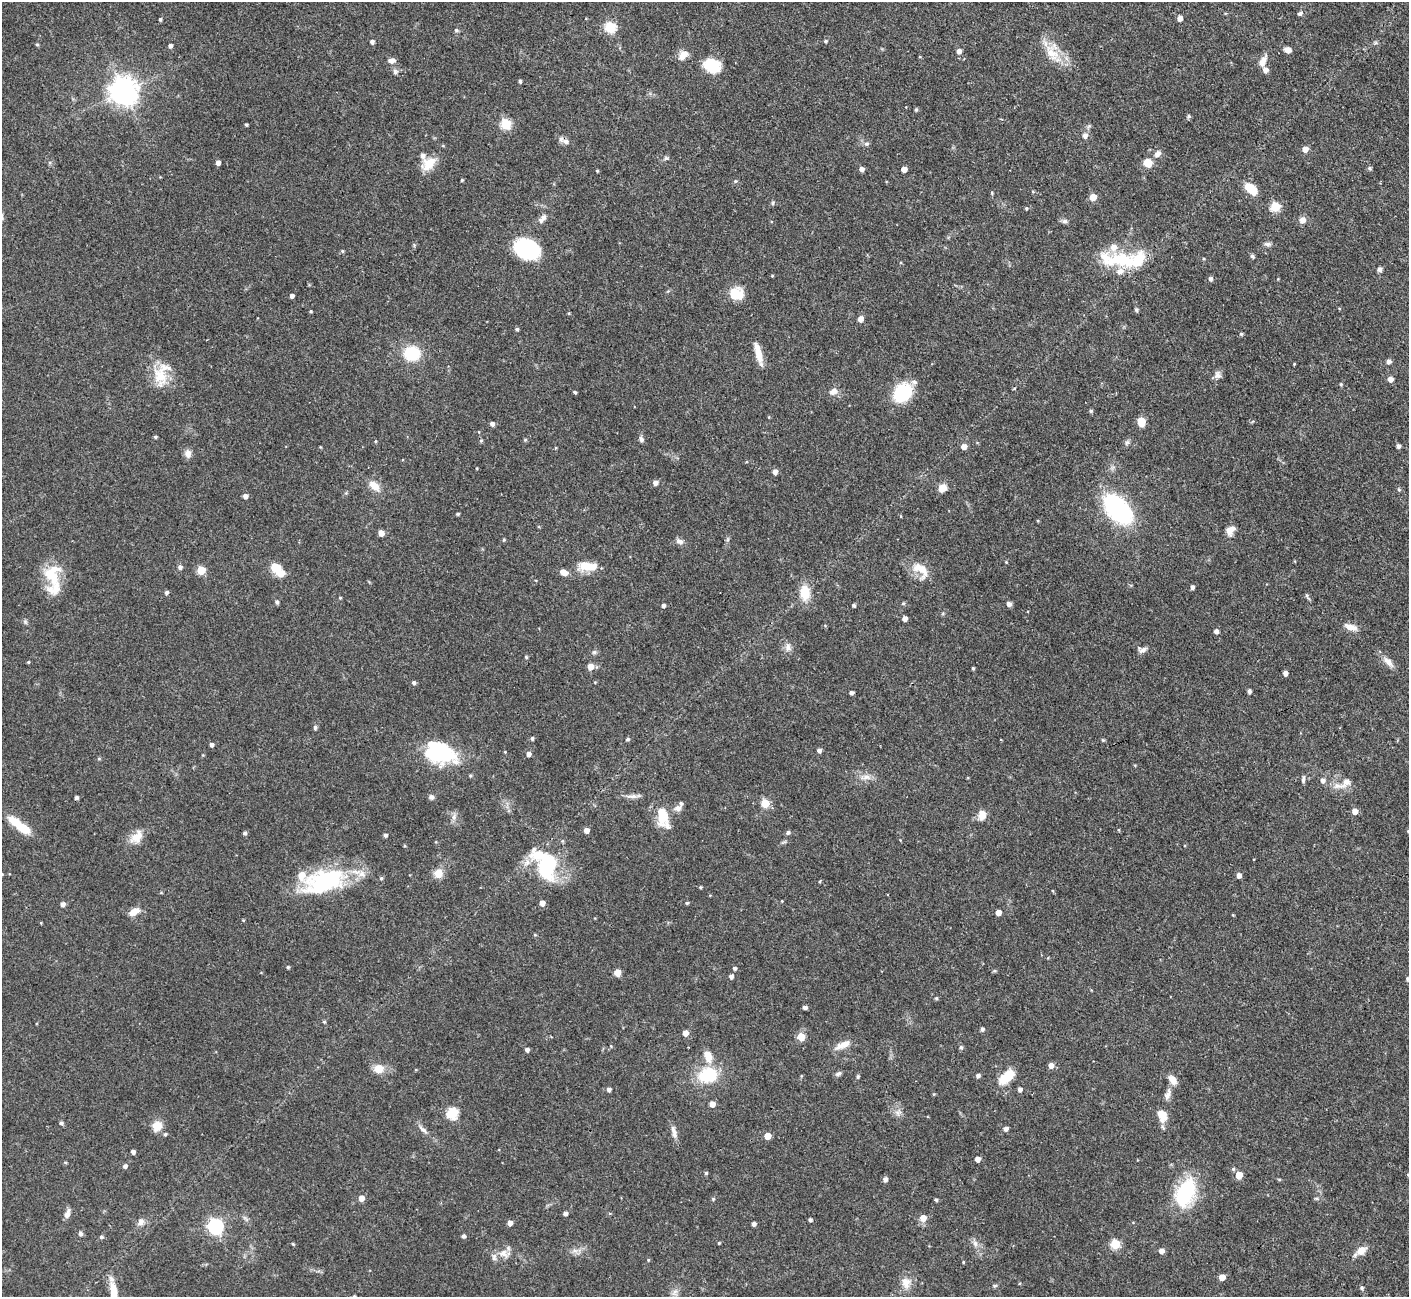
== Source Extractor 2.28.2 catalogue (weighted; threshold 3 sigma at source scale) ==
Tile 10 of 4 x 4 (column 2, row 3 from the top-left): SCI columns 1409-2815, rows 1450-2744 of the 5629 x 5618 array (HDU 1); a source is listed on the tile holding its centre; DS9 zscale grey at full resolution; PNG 1411 x 1299 px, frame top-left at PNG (2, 2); no overlay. Shown black and unused: <1% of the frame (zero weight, under 3 of 4 exposures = <1% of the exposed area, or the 3 px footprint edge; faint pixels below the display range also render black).
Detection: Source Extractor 2.28.2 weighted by HDU 2 'WHT'; one run over the whole footprint, this tile lists its part. Background 0.0876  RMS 0.0036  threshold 0.0162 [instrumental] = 3 sigma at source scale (4.5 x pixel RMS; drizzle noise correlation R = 1.50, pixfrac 1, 0.05/0.05 arcsec/px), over >= 5 px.
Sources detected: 282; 5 inside a brighter object's white glare — not listed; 18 inside a brighter listed object's ellipse — not listed separately; the other 259 listed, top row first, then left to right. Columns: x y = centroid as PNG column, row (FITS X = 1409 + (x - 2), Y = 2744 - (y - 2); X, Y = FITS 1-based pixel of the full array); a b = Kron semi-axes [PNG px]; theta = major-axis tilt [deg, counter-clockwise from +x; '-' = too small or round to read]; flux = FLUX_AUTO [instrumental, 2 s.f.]
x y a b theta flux
1300 13 6 5 - 0.71
1180 18 5 5 - 2
160 19 4 4 - 0.59
610 27 6 5 - 30
456 30 5 5 - 0.57
825 41 5 4 - 0.53
372 42 4 4 - 1.1
37 44 5 4 - 0.5
170 46 4 4 - 1.1
1288 50 6 5 - 2.7
959 51 5 5 - 1.9
1051 53 27 15 -56 8.5
685 54 13 8 -12 2.3
392 60 8 7 - 1.6
1263 61 15 8 63 2.8
712 66 18 14 -26 11
395 72 8 7 - 1
520 81 4 4 - 0.53
123 91 9 8 - 450
916 109 5 4 - 0.56
1188 116 6 5 - 0.57
246 124 3 3 - 0.54
506 124 6 5 - 24
1085 136 6 6 - 1.8
566 141 8 7 - 1.8
866 144 7 5 1 0.83
1305 149 5 5 - 3
1157 154 10 7 38 1.8
666 158 6 5 - 0.65
218 163 4 4 - 1.7
429 163 19 13 37 5.9
1148 163 9 8 - 4.2
1369 168 5 4 - 0.67
861 169 5 4 - 1.7
904 169 4 4 - 3.2
597 171 4 3 - 0.38
462 180 3 3 - 0.47
735 181 5 5 - 0.55
1250 188 12 7 -42 8.7
992 193 5 3 - 0.35
1093 197 5 5 - 5.5
773 203 6 4 88 0.48
1275 207 5 5 - 16
1026 208 5 4 - 0.42
543 217 8 7 - 1.2
1302 220 8 8 - 2.1
1065 221 8 6 -1 0.96
1267 244 9 5 0 1.1
528 249 28 13 13 19
342 251 5 4 - 0.43
1252 256 5 5 - 0.82
1120 260 44 19 3 20
1380 269 6 6 - 0.9
772 276 4 3 - 0.32
1210 279 6 5 - 0.98
736 294 16 14 -16 7
292 296 4 4 - 1.4
1136 310 6 5 - 0.6
311 311 3 3 - 0.43
569 313 4 3 - 0.31
860 319 7 6 - 1.6
517 329 4 4 - 0.62
1241 334 4 4 - 0.56
412 353 14 12 -1 16
758 353 23 6 -76 5.3
1389 361 6 6 - 0.96
1294 364 4 2 - 0.31
1217 375 10 9 - 1.7
160 376 30 19 -71 9.4
1390 379 5 4 - 2.3
1341 384 4 4 - 0.41
1014 389 4 3 - 0.3
833 391 10 8 28 2
575 392 4 3 - 0.6
902 393 17 13 51 22
1091 411 4 4 - 0.63
1141 422 8 6 -87 5.1
492 424 5 5 - 1.3
155 437 4 3 - 0.56
525 440 5 4 - 0.5
641 440 8 5 -73 1
375 441 5 3 - 0.33
481 441 5 4 - 0.51
1127 442 8 5 53 0.86
964 446 5 5 - 2.3
1398 446 4 4 - 1.2
188 454 10 7 -84 2.2
477 468 3 2 - 0.27
775 472 5 5 - 1.9
655 483 5 5 - 1.7
374 486 13 8 -42 4.1
943 488 9 8 - 3.1
1399 490 5 5 - 0.47
245 496 4 4 - 1.8
1118 509 27 16 -49 56
458 514 4 3 - 0.55
1230 530 12 8 47 2.6
381 533 5 4 - 2.8
504 540 5 4 - 0.42
680 541 11 7 -17 1.5
1006 562 4 3 - 0.31
586 566 19 11 -3 6.4
180 567 7 6 - 0.84
276 568 11 9 -31 6.1
201 570 5 5 - 13
921 570 26 15 -46 6.3
564 572 9 6 -19 2.5
52 574 30 20 88 12
1192 587 4 4 - 1
166 592 5 4 - 0.8
805 593 16 11 -86 7.3
1307 595 6 4 -83 0.63
340 598 4 4 - 0.38
277 602 5 4 - 0.85
903 603 5 4 - 0.55
1009 604 7 6 - 1.2
663 605 4 4 - 0.98
854 605 4 4 - 0.66
905 619 4 4 - 2.1
1351 627 16 7 -21 3
1216 631 5 4 - 1.4
788 648 12 8 86 1.9
1142 650 11 8 0 1.5
594 652 7 5 3 0.77
526 657 4 4 - 0.44
28 662 4 3 - 0.36
1388 662 19 8 -46 2.7
590 666 5 5 - 4
973 668 3 3 - 0.49
1285 673 4 4 - 1.8
414 683 5 5 - 0.85
1249 691 4 3 - 1.1
851 693 4 3 - 0.96
315 727 5 5 - 0.85
532 738 4 3 - 0.68
628 739 4 4 - 0.61
1103 740 5 4 - 0.42
211 745 4 4 - 1.1
819 751 5 4 - 1.1
505 752 3 3 - 0.28
437 753 39 22 -9 27
529 754 5 5 - 1.5
99 758 5 3 - 0.41
866 777 16 6 9 2.3
1303 779 11 4 82 0.82
1322 780 6 5 - 1.3
1346 782 15 10 54 3.4
633 796 10 7 -11 1.6
431 797 6 6 - 1.1
76 798 4 4 - 0.99
765 803 5 5 - 11
678 808 11 8 24 1.7
1355 811 5 5 - 3
662 815 19 10 -87 10
982 815 12 9 88 3.2
454 817 9 4 82 1.2
20 826 30 8 -37 9.3
586 830 4 4 - 2.5
1408 831 4 3 - 0.38
788 832 5 5 - 0.8
245 833 4 4 - 0.72
385 835 4 4 - 0.99
136 837 19 11 44 4.9
546 867 36 24 85 26
438 873 10 9 - 4.3
2 874 4 3 - 0.31
1239 875 5 4 - 1.9
381 878 5 5 - 0.57
326 880 53 25 13 36
700 887 4 3 - 0.42
542 903 5 5 - 2.3
687 903 4 4 - 0.49
62 904 5 4 - 1.6
134 912 14 7 31 3.3
998 913 5 5 - 2.3
243 920 4 3 - 0.31
41 923 4 3 - 0.27
535 935 5 3 - 0.34
288 967 4 4 - 0.5
735 968 4 4 - 0.72
994 971 5 3 - 0.45
617 973 5 5 - 6.2
731 976 5 5 - 1.2
1407 979 4 4 - 0.59
936 998 6 3 -18 0.38
805 1007 4 4 - 1.1
324 1022 4 4 - 0.47
982 1029 4 4 - 0.9
685 1033 5 4 - 2.9
801 1037 5 5 - 8.7
845 1044 18 9 26 3.2
611 1046 4 4 - 0.31
961 1047 5 5 - 0.69
527 1050 4 4 - 1.3
708 1056 15 9 -73 4.2
1051 1065 5 5 - 2.6
379 1069 12 11 - 4.2
838 1074 8 5 25 0.98
708 1075 15 12 14 19
978 1075 4 4 - 1.2
858 1077 4 4 - 0.58
1007 1077 16 8 39 10
1173 1080 11 7 -53 3.2
609 1089 4 4 - 1.1
1020 1090 5 4 - 1.2
1168 1094 17 7 66 2.3
712 1104 5 4 - 2.6
898 1112 10 6 36 1.4
452 1113 6 5 - 29
1162 1115 15 10 -69 4.9
61 1123 5 4 - 0.78
157 1126 14 12 55 3.7
423 1129 17 5 -40 1.7
1005 1129 5 4 - 1.5
674 1132 18 6 -76 2.1
165 1134 4 4 - 0.54
767 1136 5 5 - 4.6
133 1152 4 4 - 1.2
978 1159 4 4 - 2.6
65 1162 5 3 - 0.35
125 1166 5 4 - 1
1233 1169 5 4 - 0.54
706 1173 4 4 - 0.49
1239 1175 5 5 - 7
1408 1175 3 3 - 0.38
885 1179 5 5 - 1.4
1185 1192 27 15 65 32
361 1198 5 4 - 3.3
1316 1198 6 4 -1 0.48
713 1199 4 4 - 0.38
936 1200 4 3 - 0.64
565 1213 4 4 - 1.2
67 1214 11 6 67 2.2
923 1218 6 6 - 3.6
810 1220 4 3 - 0.85
141 1222 11 8 47 1.8
510 1223 4 4 - 1.9
754 1224 4 4 - 1.2
215 1226 6 6 - 92
80 1234 6 5 - 0.85
463 1236 4 4 - 0.95
101 1237 5 5 - 0.63
719 1243 3 3 - 0.39
975 1243 9 6 -75 1.5
293 1244 5 3 - 0.37
1115 1244 5 5 - 18
1361 1250 14 10 32 3.2
575 1251 7 4 -19 1.1
1161 1251 5 5 - 2
503 1253 11 10 - 2.8
648 1260 4 3 - 0.33
963 1262 4 3 - 0.33
1222 1277 5 5 - 4.5
906 1283 17 13 -73 3.7
995 1286 6 4 1 0.49
1362 1288 5 5 - 0.69
675 1291 7 4 19 1.1
113 1292 24 8 -83 5.8
354 1296 4 3 - 0.5
Overlapping masked pixels (flux is a lower limit): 1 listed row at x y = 566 141
Isophote crosses this tile's border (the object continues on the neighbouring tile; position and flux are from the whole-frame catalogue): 6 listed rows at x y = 1408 831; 2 874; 1407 979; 1408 1175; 113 1292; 354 1296